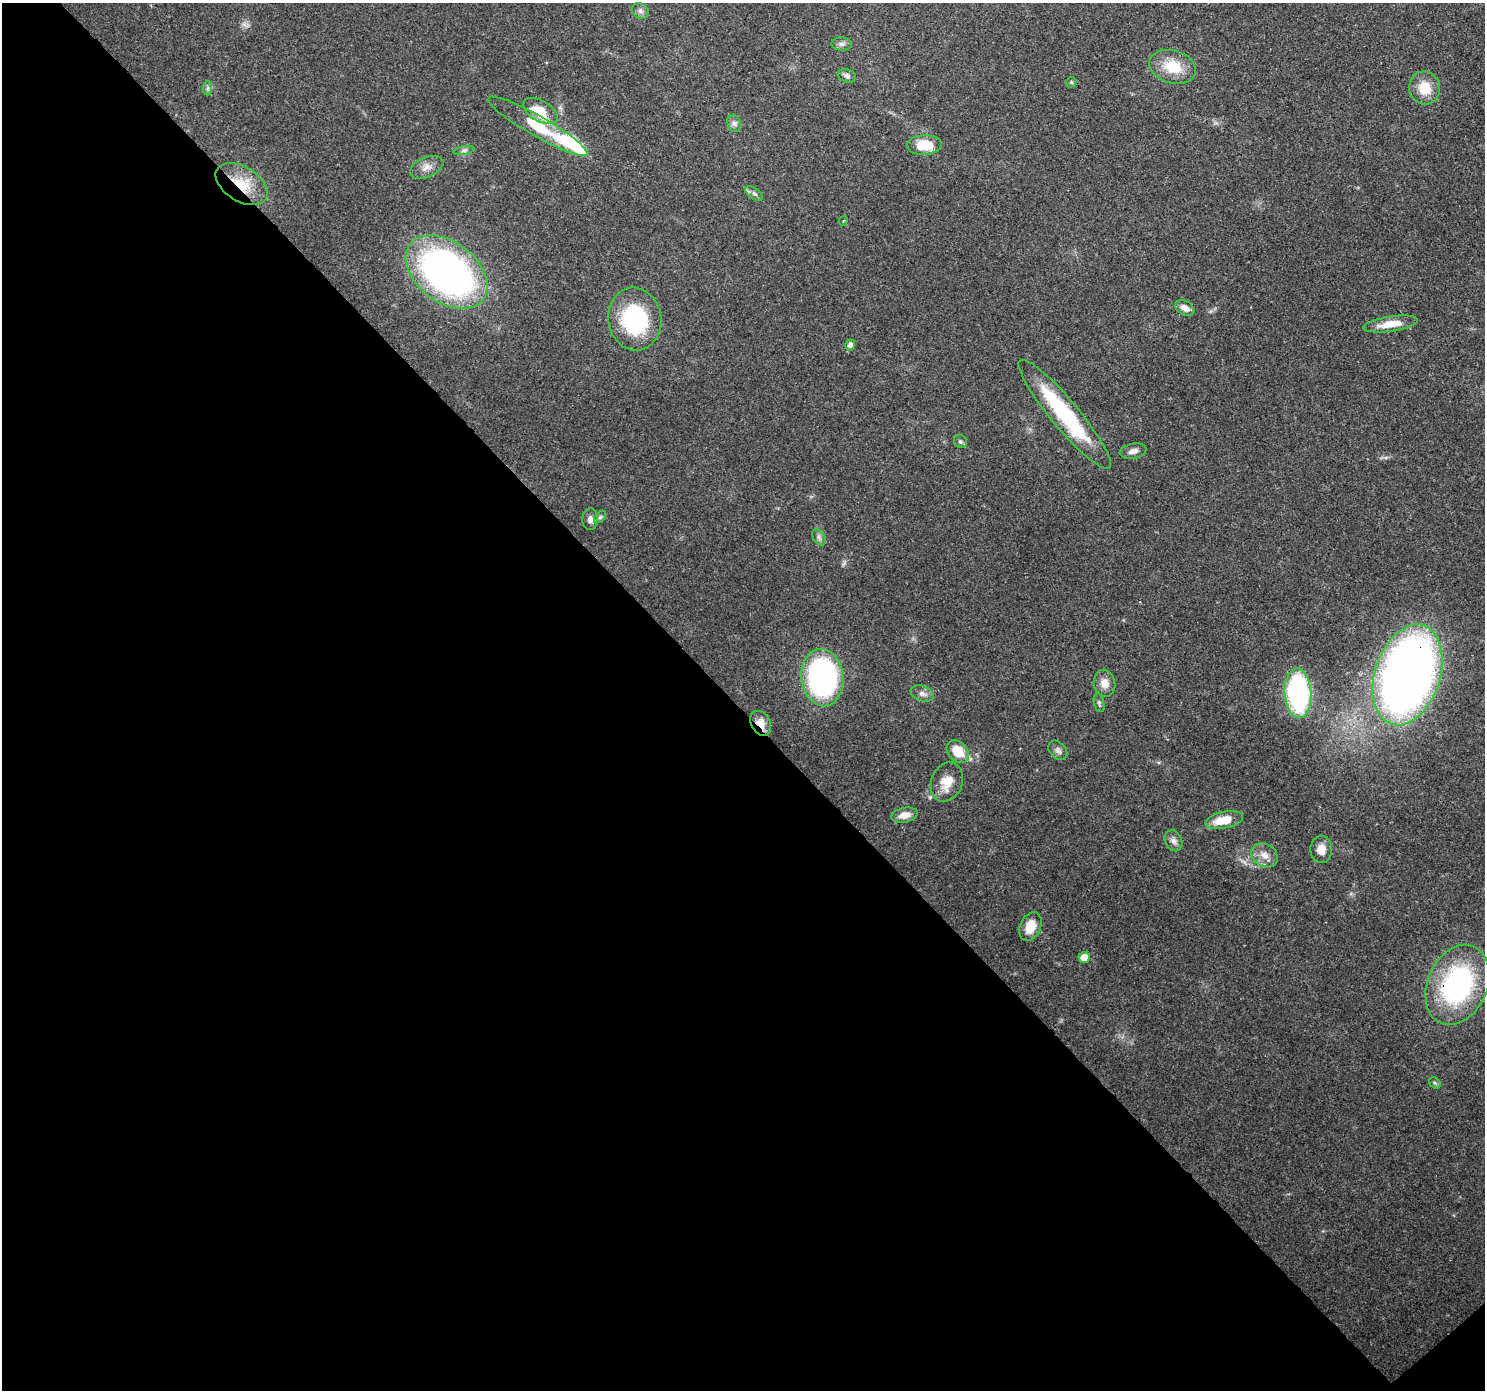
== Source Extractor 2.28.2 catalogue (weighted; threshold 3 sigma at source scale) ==
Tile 14 of 4 x 4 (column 2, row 4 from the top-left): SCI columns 1573-3055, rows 231-1618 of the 6116 x 6076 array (HDU 1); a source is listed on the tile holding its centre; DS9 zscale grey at full resolution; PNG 1487 x 1392 px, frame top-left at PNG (2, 3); each listed source drawn as its Kron ellipse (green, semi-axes under 4 px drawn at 4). Shown black and unused: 49% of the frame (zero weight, under 3 of 4 exposures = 7% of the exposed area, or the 3 px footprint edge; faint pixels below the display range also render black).
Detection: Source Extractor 2.28.2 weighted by HDU 2 'WHT'; one run over the whole footprint, this tile lists its part. Background 0.124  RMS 0.0044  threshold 0.0196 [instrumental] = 3 sigma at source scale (4.5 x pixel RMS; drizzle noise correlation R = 1.50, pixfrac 1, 0.0396/0.0396 arcsec/px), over >= 5 px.
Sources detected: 51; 1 too faint to see at this stretch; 2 inside a brighter object's white glare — neither listed nor drawn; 2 inside a brighter listed object's ellipse — not listed separately; the other 46 listed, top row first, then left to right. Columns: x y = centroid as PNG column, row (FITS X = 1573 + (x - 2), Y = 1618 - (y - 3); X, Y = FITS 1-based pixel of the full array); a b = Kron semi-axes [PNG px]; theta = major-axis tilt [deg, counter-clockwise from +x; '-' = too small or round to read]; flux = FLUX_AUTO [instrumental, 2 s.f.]
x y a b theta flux
640 11 9 7 -36 1.6
842 44 10 6 -1 1.6
1173 67 24 16 -17 14
847 76 9 6 -20 1.6
1071 82 5 4 - 0.63
208 88 7 4 89 0.98
1424 88 16 15 - 9.6
540 111 19 10 -31 13
734 123 9 6 -73 1.6
538 126 57 10 -30 22
924 145 17 10 3 12
464 150 10 4 11 1.2
427 167 18 10 23 3.8
242 184 29 17 -32 15
754 193 10 5 -34 1.3
843 221 5 3 - 0.42
447 272 46 30 -37 200
1185 308 10 7 -29 3.3
635 319 31 26 -82 44
1391 324 27 7 9 8.3
850 345 5 5 - 2.2
1065 414 70 14 -50 46
960 441 7 6 - 1
1133 451 13 7 11 2.6
600 517 7 4 45 0.87
590 519 11 8 86 2.1
819 537 9 5 -54 1.3
1407 675 52 32 71 390
822 678 29 21 -83 120
1104 683 13 10 -77 4.5
1298 693 25 13 -86 78
922 694 12 7 -21 2.2
1099 703 9 5 -76 0.93
761 723 13 9 -60 4.7
1058 750 11 7 -48 1.9
958 752 13 9 -47 10
947 782 20 15 68 7.8
904 815 13 7 10 4.3
1224 820 19 8 12 9.3
1174 841 11 8 -65 2.1
1321 849 13 11 89 4.7
1265 855 14 11 -35 4.3
1030 926 15 10 67 7.8
1084 958 5 5 - 6.6
1457 985 42 30 66 79
1435 1083 6 5 - 0.78
Overlapping masked pixels (flux is a lower limit): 4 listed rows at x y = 242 184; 1407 675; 761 723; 1457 985